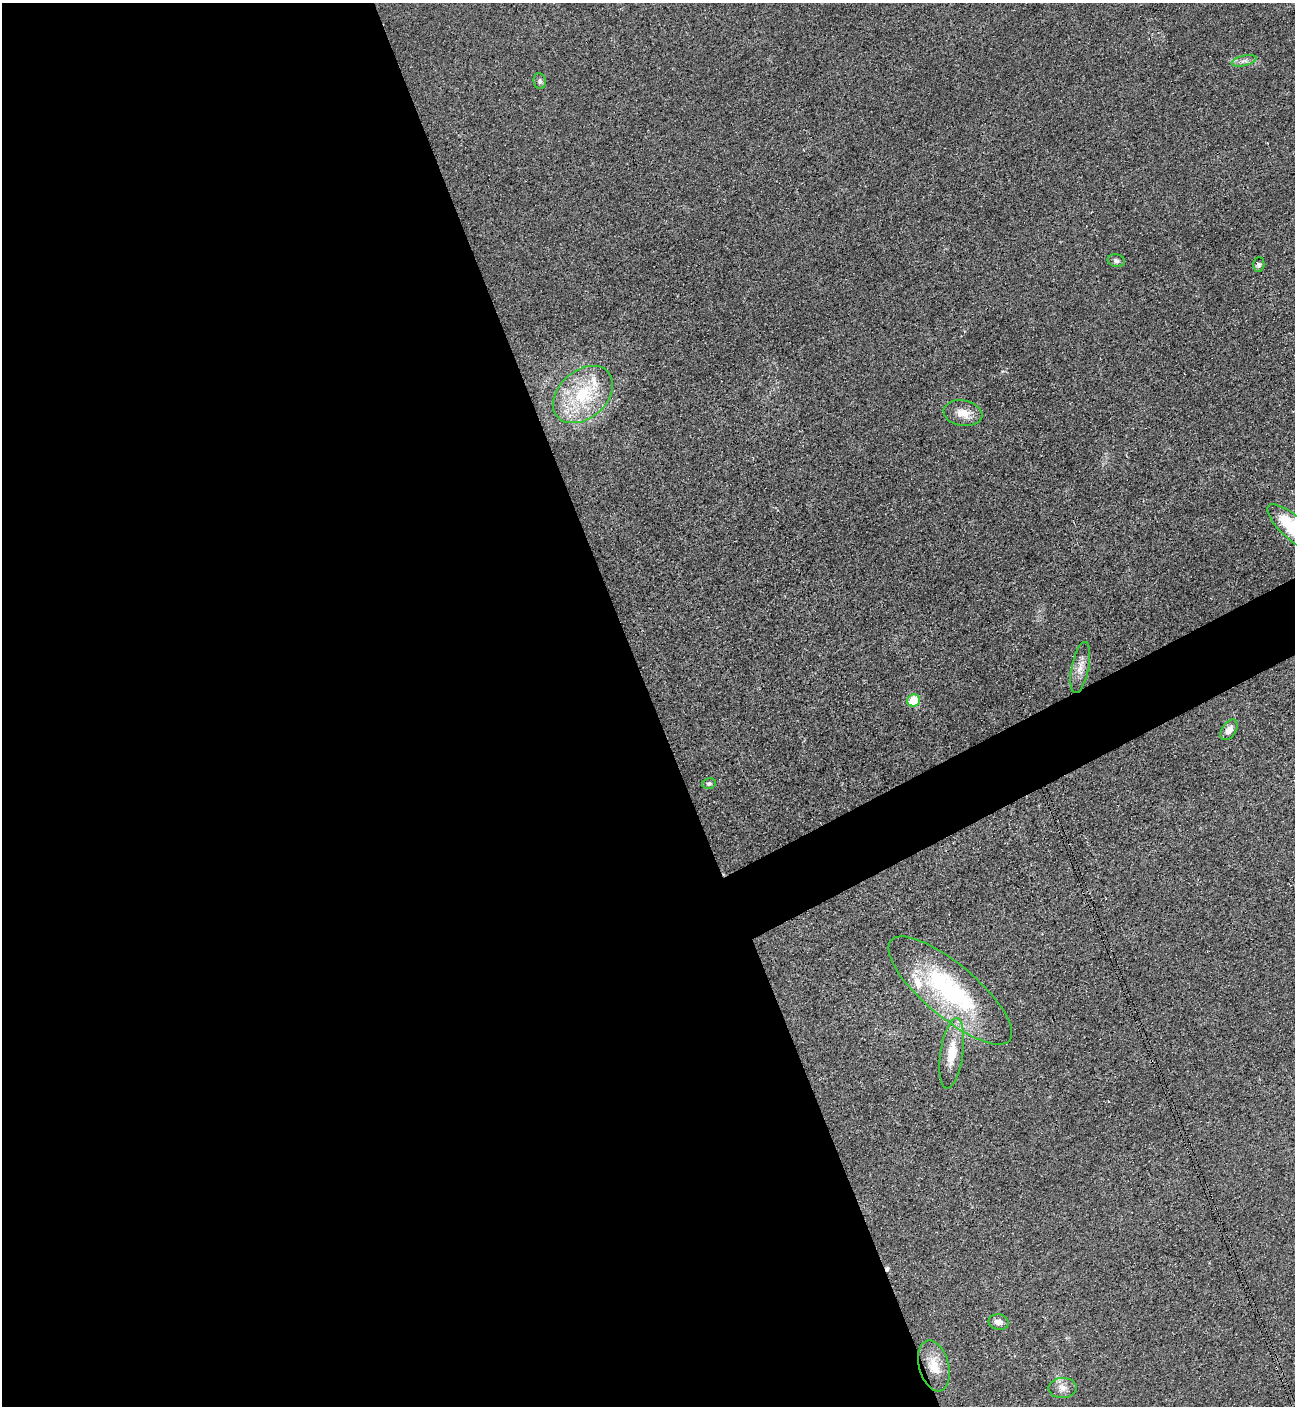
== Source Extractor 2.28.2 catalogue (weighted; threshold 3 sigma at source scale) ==
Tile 9 of 4 x 4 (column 1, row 3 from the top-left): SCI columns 303-1595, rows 1416-2819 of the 5634 x 5651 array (HDU 1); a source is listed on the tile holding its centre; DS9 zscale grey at full resolution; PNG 1297 x 1408 px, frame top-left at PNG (2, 3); each listed source drawn as its Kron ellipse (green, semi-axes under 4 px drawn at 4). Shown black and unused: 53% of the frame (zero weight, under 3 of 4 exposures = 1% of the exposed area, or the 3 px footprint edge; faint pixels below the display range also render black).
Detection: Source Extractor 2.28.2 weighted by HDU 2 'WHT'; one run over the whole footprint, this tile lists its part. Background 0.0194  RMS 0.0041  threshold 0.0184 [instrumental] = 3 sigma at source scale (4.5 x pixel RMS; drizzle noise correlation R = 1.50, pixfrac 1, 0.05/0.05 arcsec/px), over >= 5 px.
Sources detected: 20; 2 cosmic-ray / hot-pixel residue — neither listed nor drawn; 2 inside a brighter listed object's ellipse — not listed separately; the other 16 listed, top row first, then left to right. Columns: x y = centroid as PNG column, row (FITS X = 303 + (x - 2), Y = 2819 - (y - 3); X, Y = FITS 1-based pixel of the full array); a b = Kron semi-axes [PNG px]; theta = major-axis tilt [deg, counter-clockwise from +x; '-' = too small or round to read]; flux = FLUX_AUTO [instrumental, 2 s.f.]
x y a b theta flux
1244 61 13 5 13 1.9
540 81 8 6 -81 1
1116 261 8 6 -14 1.3
1259 265 7 5 89 1
583 394 34 24 41 25
963 413 19 12 -9 5.2
1294 528 34 12 -41 24
1080 667 26 8 79 4.1
913 700 6 6 - 13
1229 730 11 7 57 3
709 783 7 5 13 0.72
950 991 78 26 -40 59
952 1053 35 11 82 10
999 1322 10 7 -12 2.4
934 1366 26 15 -75 8.2
1062 1388 14 10 1 3.1
Isophote crosses this tile's border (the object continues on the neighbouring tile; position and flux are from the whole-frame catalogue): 1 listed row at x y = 1294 528